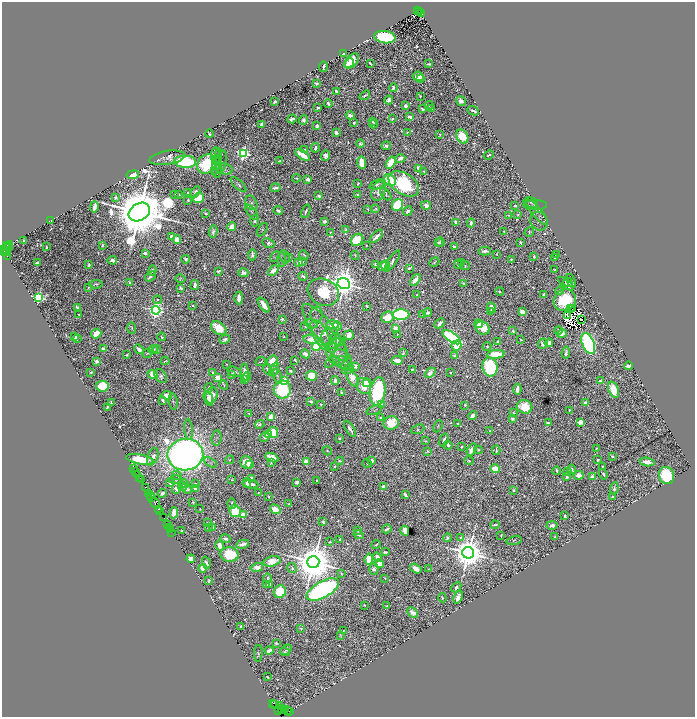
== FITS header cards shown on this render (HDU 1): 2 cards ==
NAXIS1  =                 1386
NAXIS2  =                 1429

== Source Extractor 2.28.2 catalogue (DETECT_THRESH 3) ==
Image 1386 x 1429 px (HDU 1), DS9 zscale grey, zoomed out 1/2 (1 PNG px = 2 x 2 image px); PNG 697 x 719 px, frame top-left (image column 2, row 1429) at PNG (2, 2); each listed source drawn as its Kron ellipse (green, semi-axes under 4 px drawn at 4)
Background 1.3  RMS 0.01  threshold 0.0301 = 3 sigma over >= 5 px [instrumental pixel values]
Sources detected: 1689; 248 cannot appear on this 1/2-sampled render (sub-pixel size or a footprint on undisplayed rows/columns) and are neither listed nor drawn; of the other 1441, the 500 brightest by FLUX_AUTO listed and drawn (941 fainter detections omitted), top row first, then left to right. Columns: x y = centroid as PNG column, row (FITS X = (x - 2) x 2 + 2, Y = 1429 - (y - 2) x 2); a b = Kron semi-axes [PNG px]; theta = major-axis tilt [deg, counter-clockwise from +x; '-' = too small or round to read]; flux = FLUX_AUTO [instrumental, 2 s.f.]
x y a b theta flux
418 11 2 2 - 220
420 12 2 1 - 300
422 14 3 1 - 300
385 37 10 6 -8 360
343 54 4 3 - 21
352 61 9 5 45 58
349 63 5 3 - 28
370 63 4 2 - 4.1
429 64 4 2 - 6.6
323 67 5 2 - 7.6
418 76 5 4 - 27
420 79 3 2 - 5.1
316 83 4 3 - 4
393 88 4 3 - 8.1
336 91 3 3 - 7.8
365 95 6 2 36 4.6
420 96 3 2 - 3
389 100 4 4 - 11
461 101 5 3 - 13
275 102 4 2 - 7.8
328 103 4 2 - 7.8
429 105 4 2 - 2.7
406 106 4 3 - 12
318 108 4 2 - 5.9
432 108 3 2 - 13
422 109 4 2 - 8.4
473 111 6 2 -24 9
350 115 4 3 - 11
410 117 4 2 - 28
292 119 5 2 - 9.7
392 119 3 2 - 6.6
303 120 5 4 - 9.8
373 121 4 3 - 6.3
354 123 3 2 - 4.3
261 124 4 2 - 6.8
374 124 4 2 - 5.2
317 126 3 2 - 14
407 132 3 2 - 3
336 133 3 3 - 15
209 134 4 3 - 3.8
440 135 3 2 - 3
462 136 7 5 -60 96
360 143 4 4 - 5.5
386 146 5 3 - 7.4
315 148 5 2 - 11
304 149 2 2 - 3.4
243 153 4 3 - 980
302 155 8 3 -32 37
489 155 5 2 - 3.9
216 156 8 4 -88 4.9
326 156 5 4 - 12
167 158 18 7 9 19
400 158 5 3 - 20
279 161 3 3 - 5.7
185 162 11 6 -2 280
217 162 14 3 79 6
221 162 11 5 77 5.4
362 163 6 3 -83 77
391 163 6 4 59 110
207 164 10 8 52 150
217 167 11 4 -88 9
418 168 4 2 - 6.9
224 169 8 5 -10 6.4
424 171 3 2 - 2.6
133 175 6 4 8 49
297 178 4 2 - 3.7
308 179 3 3 - 16
390 180 6 5 - 120
358 184 2 2 - 5.5
377 184 8 4 22 9
404 184 17 10 -33 260
238 185 10 3 -43 5.7
275 188 5 2 - 12
378 191 10 6 70 26
188 192 4 3 - 5
195 192 6 4 60 11
179 194 3 2 - 3.1
358 194 3 2 - 8.9
386 194 7 3 -53 3.7
175 195 2 2 - 4.6
319 196 3 3 - 6.7
115 197 3 3 - 7.4
198 198 5 5 - 150
188 200 4 3 - 4.4
531 202 7 5 -14 4.9
251 203 8 5 -62 6.3
397 205 6 5 - 190
426 205 5 4 - 14
515 205 3 3 - 5.9
535 205 12 5 0 5.4
94 207 5 3 - 24
368 209 4 2 - 2.9
376 209 2 2 - 4.1
278 211 5 2 - 7.9
306 211 7 2 67 5.9
408 211 5 3 - 11
139 212 11 8 31 44000
252 212 9 3 -51 3.8
537 212 15 5 -51 8.3
206 214 3 2 - 4.2
518 214 2 2 - 3.5
508 215 3 3 - 3.2
51 220 3 2 - 3.3
255 221 6 3 90 6.1
325 221 3 3 - 7.3
539 221 10 8 -58 9.1
456 222 3 3 - 14
471 223 4 3 - 11
232 227 4 4 - 48
262 230 7 3 55 2.6
345 230 3 2 - 4.7
504 231 3 3 - 2.9
213 232 6 4 80 8.5
330 232 3 2 - 2.9
529 232 5 4 - 3.6
171 236 4 2 - 8.2
376 236 8 2 46 13
177 240 4 4 - 27
357 240 7 5 44 140
24 241 3 2 - 4
438 242 2 2 - 6.2
440 242 4 3 - 6.5
520 242 4 3 - 6.5
268 243 6 4 -23 13
7 245 2 1 - 150
9 245 3 2 - 290
102 245 3 3 - 3.8
366 245 2 2 - 3.2
46 247 3 2 - 4.1
454 247 4 2 - 7.4
6 248 8 3 48 570
8 248 2 1 - 200
3 250 2 1 - 26
4 251 2 1 - 43
485 251 6 3 -1 11
6 252 3 1 - 60
145 253 3 3 - 11
497 254 2 2 - 4.8
556 254 2 2 - 2.8
252 255 5 3 - 9.2
304 255 5 3 - 2.9
355 255 4 2 - 2.7
7 256 3 1 - 460
275 256 6 3 43 2.7
534 256 3 2 - 4.5
284 257 7 4 -63 5.1
289 257 3 2 - 2.9
555 258 2 2 - 2.9
185 259 4 3 - 5.7
282 259 7 3 89 2.9
511 259 4 3 - 3.6
112 260 4 3 - 20
392 261 12 3 56 10
302 262 4 3 - 7.6
434 262 5 3 - 3.3
37 263 4 3 - 11
299 263 3 3 - 72
462 263 3 3 - 6.3
375 264 3 2 - 6.6
89 265 3 2 - 6.3
386 265 5 4 - 46
458 265 5 3 - 8
383 266 5 2 - 28
465 266 5 4 - 3
409 268 4 2 - 6.8
152 270 5 4 - 6
554 270 2 2 - 2.7
218 271 4 3 - 5.2
273 271 6 4 45 21
243 273 5 3 - 11
151 276 6 3 37 7.4
303 276 4 2 - 6.9
180 278 5 4 - 3.6
415 280 7 4 51 28
571 281 7 3 -67 4.7
130 282 3 2 - 3.5
568 282 5 3 - 7.5
464 283 3 2 - 4.7
96 284 7 4 6 5.1
344 284 6 5 - 6500
566 284 9 4 -39 12
195 285 5 3 - 9.5
89 287 3 3 - 4.3
181 288 4 3 - 6
559 291 4 3 - 6.7
323 292 16 13 -28 130
500 292 4 3 - 5.1
544 294 3 2 - 7.7
417 295 3 2 - 3.4
39 298 4 3 - 500
239 298 6 3 -90 26
157 300 4 3 - 3.7
565 300 11 10 - 140
264 305 9 4 -55 34
193 306 2 2 - 7
367 306 3 2 - 3.7
77 307 3 2 - 8.3
491 308 5 3 - 19
573 308 2 1 - 2.7
570 309 2 1 - 5
156 310 4 4 - 1300
428 312 4 3 - 8.1
490 312 3 2 - 3.4
523 312 4 3 - 37
79 315 2 2 - 3.3
316 315 8 6 86 5.2
401 315 8 5 0 690
423 315 4 2 - 4.3
567 316 2 1 - 3.8
388 317 6 5 - 59
282 319 3 2 - 8.1
582 320 2 1 - 5.4
440 323 6 3 44 11
311 324 7 3 -17 3.2
479 324 4 3 - 14
333 325 6 4 0 41
337 326 5 4 - 15
305 327 2 2 - 4.1
132 328 5 3 - 3
219 328 8 6 -34 85
395 328 3 3 - 58
483 328 7 6 - 47
513 331 3 2 - 5.1
558 331 4 3 - 7
325 332 35 10 -52 44
562 333 5 4 - 17
96 334 5 4 - 52
397 334 3 2 - 3.8
320 335 16 7 -62 20
349 335 5 4 - 33
75 336 4 3 - 16
161 337 4 2 - 3.1
284 337 2 2 - 3.6
451 337 10 4 -36 660
77 338 3 2 - 3.1
225 339 5 3 - 11
312 339 8 4 -5 32
329 339 10 7 -66 15
336 339 6 4 -68 15
521 339 2 2 - 3.1
497 342 3 2 - 3.2
335 343 11 4 19 7.1
549 343 4 3 - 12
588 343 11 6 -68 610
543 344 5 4 - 11
456 345 5 5 - 35
316 347 4 4 - 190
487 347 5 3 - 4
333 348 5 3 - 2.7
104 349 3 3 - 26
139 349 5 3 - 17
153 349 5 3 - 7.8
157 349 4 2 - 3.1
336 352 14 10 -76 17
147 353 5 3 - 2.6
403 353 4 2 - 6.5
566 353 6 3 83 7.4
305 354 5 3 - 20
496 354 9 4 5 87
127 355 4 2 - 3.3
455 356 4 3 - 6.1
342 359 11 8 -44 12
295 360 3 2 - 3.3
397 360 5 3 - 40
97 361 2 2 - 50
165 361 4 2 - 3.7
261 361 5 3 - 2.7
273 361 6 5 - 61
331 362 7 3 40 4.2
226 364 3 2 - 3
344 364 8 4 -62 4.9
355 366 3 3 - 13
628 366 4 3 - 17
490 367 9 7 -80 350
268 369 5 2 - 6.6
274 369 7 4 66 4.5
348 369 6 4 34 2.8
412 369 4 3 - 4.1
290 371 4 3 - 4
91 372 2 2 - 4.3
213 372 3 3 - 4
234 372 7 5 -16 11
244 373 9 3 90 27
430 373 6 4 42 26
450 373 2 2 - 2.6
231 374 4 2 - 6.3
152 375 5 4 - 40
161 376 8 5 -56 8.2
247 376 4 2 - 11
277 376 7 3 -78 3.6
311 376 5 5 - 79
218 378 3 3 - 75
352 378 9 5 -61 30
245 380 4 3 - 12
285 381 4 3 - 39
335 381 4 3 - 17
600 381 3 2 - 12
367 383 4 3 - 45
224 385 4 2 - 3.1
102 386 6 5 - 180
364 386 8 7 - 39
209 388 4 3 - 5.8
517 389 5 3 - 22
282 390 9 8 - 330
613 390 8 5 -68 81
378 391 14 7 80 290
341 392 3 2 - 4.2
167 395 5 3 - 32
211 395 8 6 70 54
208 399 8 3 -70 20
163 400 3 2 - 6.7
311 401 3 2 - 12
173 402 8 3 -81 3.2
111 403 4 2 - 5.1
585 403 3 2 - 33
321 404 2 2 - 4.3
381 404 4 2 - 2.7
465 405 2 2 - 8
107 407 3 3 - 3
524 407 8 6 -20 73
374 410 8 3 21 2.7
569 410 2 2 - 4.7
513 413 3 3 - 3.5
249 414 2 2 - 3.3
473 416 4 3 - 18
271 417 3 3 - 50
381 417 3 2 - 4.5
512 419 3 3 - 7.6
580 422 3 3 - 100
391 423 7 6 - 66
458 423 2 2 - 2.7
548 423 3 2 - 8.4
260 424 5 4 - 5.2
438 426 6 3 66 3.1
188 429 10 3 -87 3.9
350 429 9 3 -58 14
418 429 7 4 23 3.7
490 431 2 2 - 4.1
273 433 5 5 - 110
268 434 4 2 - 14
265 437 5 4 - 8.1
216 438 7 5 82 4.5
340 438 3 3 - 5.3
444 440 6 2 72 11
425 441 4 2 - 2.6
448 445 4 2 - 11
462 447 2 2 - 3
596 448 3 3 - 4
472 450 6 3 55 33
478 450 4 3 - 5.4
496 450 5 2 - 6.2
327 451 5 3 - 2.9
427 451 4 3 - 3.4
185 455 18 15 8 3600
612 456 3 2 - 8.3
153 457 9 5 70 21
272 458 7 3 -23 56
140 459 14 5 -10 100
229 460 4 4 - 2.7
372 460 3 2 - 19
598 460 3 2 - 7
339 461 4 4 - 5.4
469 461 4 3 - 3.4
210 462 7 4 -29 5.8
246 462 6 6 - 45
306 462 4 4 - 56
647 462 7 3 -8 22
271 463 3 2 - 4.3
367 464 5 3 - 2.8
249 465 3 2 - 5.5
335 466 3 2 - 4.5
603 466 3 2 - 5.2
134 468 3 1 - 160
495 469 5 4 - 63
572 469 4 3 - 9.6
136 471 2 1 - 17
557 471 4 2 - 4.9
568 471 2 2 - 3
138 474 3 1 - 110
603 474 5 2 - 5
177 475 5 4 - 3.4
578 475 5 4 - 26
666 475 9 7 -72 230
567 477 3 2 - 6
592 477 3 3 - 13
140 478 2 2 - 90
252 478 3 2 - 5.9
141 480 2 1 - 220
176 480 6 4 1 3.9
232 480 4 3 - 2.6
317 481 2 2 - 7.2
297 482 3 3 - 15
170 483 4 3 - 21
247 483 5 2 - 10
184 484 5 3 - 7.4
195 484 4 3 - 5.3
251 484 7 2 -7 16
182 486 4 3 - 9.8
146 487 3 2 - 140
383 487 4 4 - 18
176 488 5 4 - 16
195 488 4 3 - 11
614 488 6 2 82 7.8
187 489 5 3 - 10
513 490 3 2 - 5.2
258 492 2 2 - 5.8
149 493 2 1 - 150
162 493 4 3 - 9.5
150 495 2 1 - 130
405 495 4 2 - 11
151 497 2 1 - 72
269 497 3 2 - 3.4
613 497 2 2 - 6.6
193 502 2 2 - 3.7
155 503 6 2 -53 840
232 504 5 2 - 5.8
289 504 2 2 - 2.6
158 509 2 1 - 110
200 509 2 2 - 2.8
275 509 5 4 - 43
160 511 2 1 - 110
235 511 6 5 - 95
174 513 5 3 - 46
243 515 3 3 - 52
565 516 3 2 - 7
163 518 2 1 - 86
208 522 2 2 - 4.9
323 522 4 3 - 4.3
167 524 3 1 - 97
495 525 4 2 - 5.2
552 525 5 3 - 13
213 527 4 3 - 5.7
169 528 2 1 - 90
209 528 3 3 - 2.8
387 529 5 2 - 9.9
170 530 2 1 - 140
182 530 3 2 - 3.9
358 530 3 2 - 3.6
405 531 5 4 - 37
172 532 3 1 - 110
359 535 5 3 - 7.6
501 535 3 2 - 2.7
460 537 4 3 - 3
555 537 3 2 - 6.8
447 538 4 3 - 4.6
225 539 5 3 - 11
340 540 3 2 - 6.3
514 540 7 4 15 3.1
330 542 4 3 - 4.2
243 544 6 3 12 14
220 545 5 3 - 30
376 545 5 2 - 4.3
385 552 4 2 - 6
468 553 6 5 - 9900
229 555 9 7 -9 140
377 557 5 4 - 18
191 559 4 3 - 34
369 559 5 4 - 51
272 561 8 5 15 61
313 562 6 6 - 17000
206 563 6 3 -72 8.7
379 564 5 4 - 42
257 567 6 4 14 30
203 568 4 3 - 40
292 568 5 3 - 6.1
416 568 6 3 -35 32
374 569 6 4 -89 12
428 569 3 3 - 2.9
342 574 4 3 - 2.6
268 578 5 3 - 3.8
385 578 3 2 - 2.7
209 581 3 2 - 4.6
270 584 3 3 - 9.1
267 585 4 2 - 8
456 587 6 4 46 8
323 590 18 8 29 1600
280 592 6 6 - 100
458 597 7 4 70 16
442 598 5 2 - 3.5
364 605 2 2 - 4.7
387 606 3 2 - 3.8
413 613 6 4 -44 19
241 626 3 2 - 9.2
301 628 3 2 - 4.5
344 630 3 2 - 2.9
340 635 4 3 - 3.3
276 643 3 2 - 6.3
286 650 6 3 39 5.4
269 651 4 3 - 20
285 652 5 3 - 4.2
258 653 8 3 86 4.7
267 677 3 2 - 3.4
273 703 2 1 - 77
274 704 3 1 - 50
280 706 2 1 - 180
281 709 3 1 - 100
284 709 3 1 - 39
288 710 3 2 - 140
278 711 3 2 - 74
289 711 2 1 - 160
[941 fainter detections neither listed nor drawn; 248 sub-pixel or undisplayed-footprint detections neither listed nor drawn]